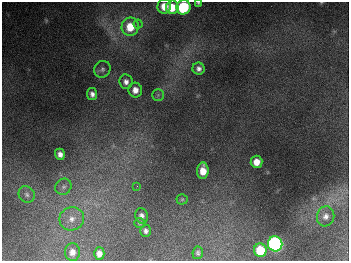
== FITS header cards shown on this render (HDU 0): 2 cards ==
NAXIS1  =                  347
NAXIS2  =                  259

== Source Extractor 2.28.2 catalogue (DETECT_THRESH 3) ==
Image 347 x 259 px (HDU 0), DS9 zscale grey, 1 PNG px = 1 image px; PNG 351 x 263 px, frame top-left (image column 1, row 259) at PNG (2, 2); each listed source drawn as its Kron ellipse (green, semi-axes under 4 px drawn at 4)
Background 676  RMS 50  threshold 151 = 3 sigma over >= 5 px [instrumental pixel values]
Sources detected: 29; all 29 listed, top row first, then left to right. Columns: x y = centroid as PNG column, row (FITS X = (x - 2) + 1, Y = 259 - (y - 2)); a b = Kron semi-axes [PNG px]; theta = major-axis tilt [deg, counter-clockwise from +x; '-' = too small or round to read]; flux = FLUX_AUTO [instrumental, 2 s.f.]
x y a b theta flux
198 3 4 3 - 4.3e+03
164 6 7 7 - 4.4e+04
172 7 7 6 - 6.5e+04
183 7 7 7 - 2.6e+05
138 24 4 4 - 6.5e+03
130 27 9 8 - 8.7e+04
102 69 9 8 - 1.1e+04
199 69 6 6 - 1.3e+04
126 82 7 6 - 1.5e+04
135 90 7 7 - 2.5e+04
92 94 6 5 - 1.3e+04
158 95 6 6 - 7.1e+03
60 154 5 4 - 1.6e+04
256 162 6 6 - 3.5e+04
203 171 8 5 87 4.4e+04
137 186 2 2 - 1.9e+03
63 187 8 7 - 1.3e+04
27 194 9 7 -48 1.3e+04
182 199 5 5 - 4.0e+03
141 216 8 6 -71 1.4e+04
326 216 10 8 73 2.0e+04
72 219 12 11 - 3.5e+04
140 223 5 4 - 5.0e+03
146 231 6 5 - 1.0e+04
275 244 7 7 - 1.1e+06
260 250 7 6 - 1.2e+05
72 252 9 7 -86 2.4e+04
198 253 6 5 - 7.1e+03
99 254 6 5 - 2.1e+04
At the frame edge (FLAGS 8, measured only in part): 2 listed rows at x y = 198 3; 183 7